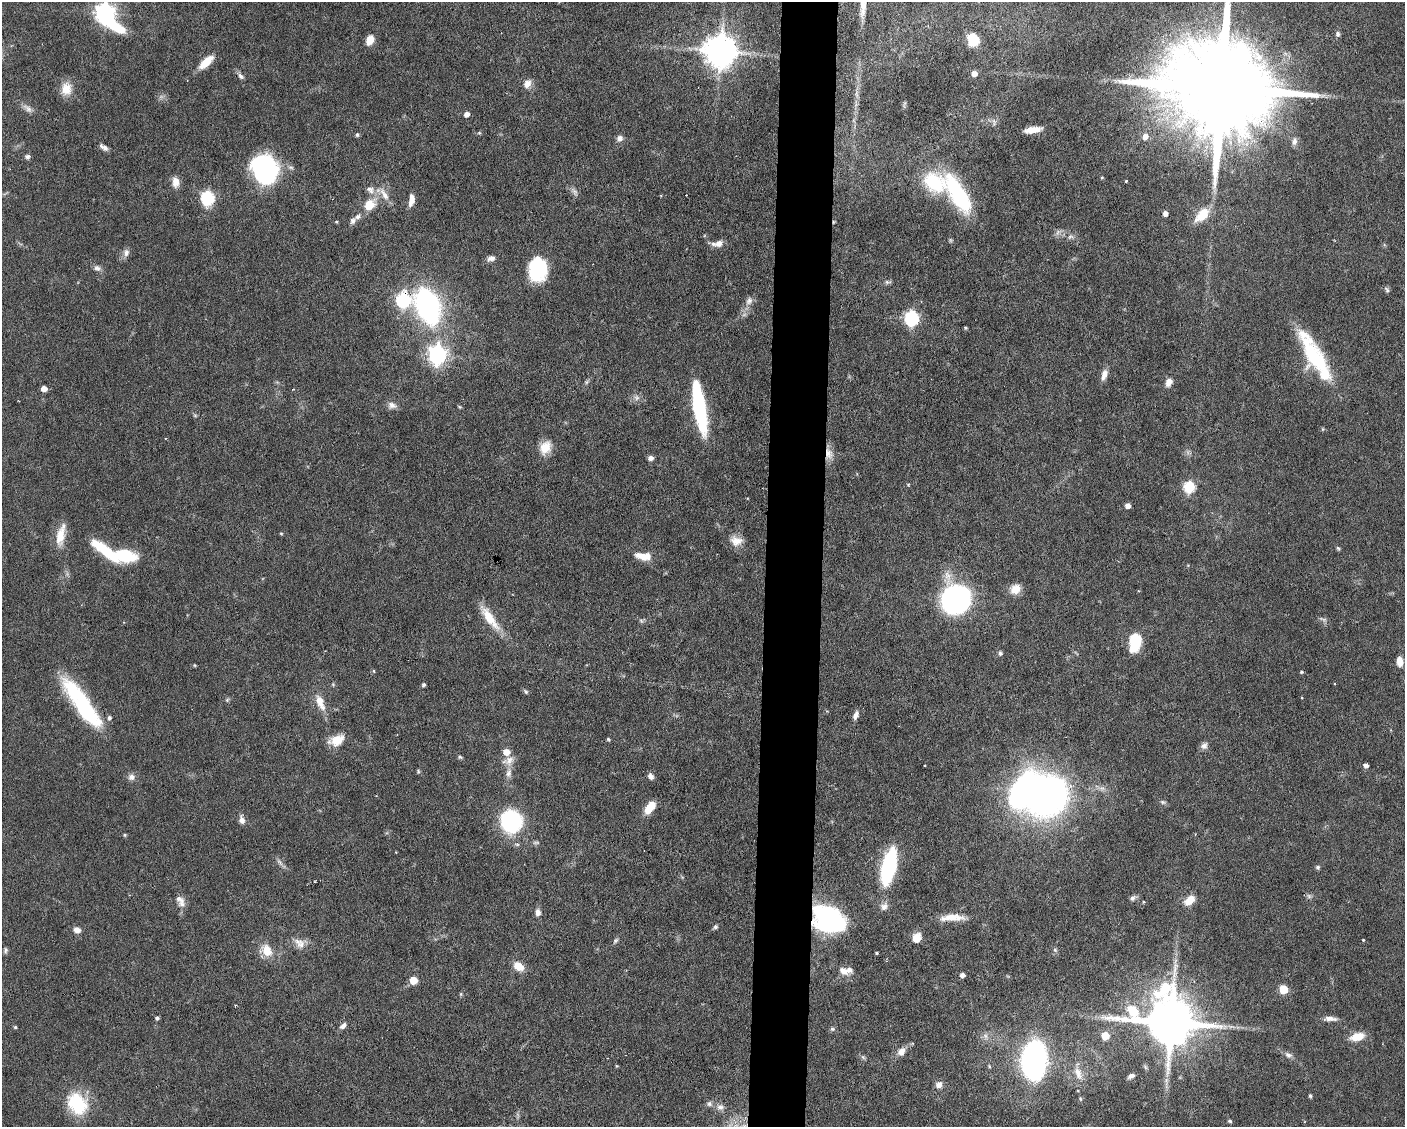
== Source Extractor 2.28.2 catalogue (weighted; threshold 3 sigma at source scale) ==
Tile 5 of 3 x 4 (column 2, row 2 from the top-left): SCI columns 1511-2913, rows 2253-3377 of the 4529 x 4503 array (HDU 1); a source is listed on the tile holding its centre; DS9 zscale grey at full resolution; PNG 1407 x 1129 px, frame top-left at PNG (2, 2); no overlay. Shown black and unused: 4% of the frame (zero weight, under 3 of 6 exposures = <1% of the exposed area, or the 3 px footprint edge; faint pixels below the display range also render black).
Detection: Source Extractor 2.28.2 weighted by HDU 2 'WHT'; one run over the whole footprint, this tile lists its part. Background 0.0625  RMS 0.0034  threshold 0.0138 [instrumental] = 3 sigma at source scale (4.09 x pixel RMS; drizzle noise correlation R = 1.36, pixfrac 0.8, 0.05/0.05 arcsec/px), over >= 5 px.
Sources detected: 170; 2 too faint to see at this stretch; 4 inside a brighter object's white glare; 1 cosmic-ray / hot-pixel residue — not listed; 7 inside a brighter listed object's ellipse — not listed separately; the other 156 listed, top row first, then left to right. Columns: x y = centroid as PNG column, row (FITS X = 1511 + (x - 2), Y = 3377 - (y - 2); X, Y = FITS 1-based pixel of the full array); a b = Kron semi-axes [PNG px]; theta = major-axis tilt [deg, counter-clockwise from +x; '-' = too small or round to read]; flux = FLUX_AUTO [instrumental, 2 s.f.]
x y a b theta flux
105 13 8 7 - 170
1338 34 7 5 89 0.84
973 39 15 12 -66 6.6
370 40 11 8 66 3.2
720 50 10 10 - 630
206 62 18 8 42 5.6
974 74 5 5 - 2.8
241 76 9 6 -49 0.99
527 83 11 9 63 2.3
1221 88 44 21 -8 13000
66 89 17 14 -88 4.5
857 94 9 4 82 1
28 108 15 7 -38 1.8
467 114 5 5 - 1.9
994 122 9 5 -89 0.93
1033 130 16 5 8 4.1
479 133 5 5 - 0.41
357 135 5 4 - 0.62
1145 136 6 5 - 2.3
620 138 8 7 - 1.4
1294 141 12 7 85 1.4
104 147 12 5 -35 1.4
27 156 7 6 - 0.82
264 170 28 25 -70 42
1102 178 4 3 - 0.32
1126 181 3 3 - 0.35
175 182 13 8 -83 2.7
370 190 13 9 -25 2.3
384 194 21 8 -58 3.1
958 194 53 19 -59 28
686 195 2 2 - 0.24
208 198 7 6 - 48
411 200 14 6 81 2.5
369 205 8 6 44 9.4
1165 213 5 4 - 1.6
1202 215 19 11 46 7.1
358 217 8 6 36 1.1
336 222 5 3 - 0.3
1058 232 9 6 60 1.1
1071 236 10 7 6 1.3
950 240 7 4 -89 0.44
719 243 11 7 25 2.2
126 252 10 7 85 1.5
491 258 10 6 20 1.4
97 268 10 8 -14 1.2
537 269 23 17 -90 21
887 282 8 5 -15 0.7
1387 290 9 5 -66 0.65
403 300 7 7 - 54
749 301 12 9 64 1.8
428 306 27 17 -69 83
912 318 7 6 - 60
965 328 4 3 - 0.4
437 355 8 7 - 130
1314 357 51 17 -63 29
1104 375 14 6 73 2.3
586 382 6 4 88 0.51
1169 382 9 7 68 2.5
44 389 5 5 - 3
293 389 4 2 - 0.22
637 398 8 7 - 1.2
392 405 13 9 -13 1.7
459 407 5 4 - 0.36
699 408 46 10 -81 37
545 447 16 13 55 4.9
829 454 17 10 -81 3.2
651 458 5 5 - 1.6
1189 486 6 6 - 27
1128 506 5 4 - 1.9
281 533 5 3 - 0.3
60 535 28 11 80 5.5
736 541 16 12 -9 3.5
1338 548 5 4 - 0.48
125 556 20 11 -12 17
643 556 21 9 -9 4.2
1015 589 13 11 38 3.5
956 599 19 18 - 95
489 618 37 10 -54 7.8
641 621 7 5 -45 0.61
1135 642 17 9 82 16
1000 653 6 5 - 0.69
1400 661 11 6 -86 2.7
194 665 5 3 - 0.26
374 671 4 4 - 0.44
1301 672 4 4 - 0.45
424 685 4 4 - 0.64
526 691 7 5 -50 0.59
227 700 7 4 56 0.45
320 702 22 9 -68 4.6
86 710 47 17 -56 30
856 715 12 6 67 1.6
608 739 5 4 - 0.39
336 740 18 11 21 5.3
1204 746 9 8 - 1.3
506 752 6 6 - 3.5
460 757 6 4 -3 0.54
509 760 15 11 51 2.9
1366 765 6 4 -7 0.87
418 771 5 4 - 0.43
651 776 8 6 -53 1.3
131 777 9 8 - 1.5
1049 794 36 28 61 130
1163 802 8 5 -26 0.69
650 807 14 7 51 6.1
242 820 10 7 -77 1.7
511 821 24 23 - 27
125 835 5 4 - 0.41
280 862 12 3 -54 1
889 867 35 13 77 32
1318 867 6 5 - 0.58
1133 898 8 6 47 0.95
179 899 15 9 -38 2.1
1189 900 14 8 41 4
884 906 11 9 46 1.9
538 912 8 6 -87 1.6
952 917 29 8 0 5.1
829 919 32 22 -30 47
715 927 6 5 - 0.63
77 930 8 7 - 1.9
916 938 10 8 59 4.2
615 940 8 5 50 0.67
1363 940 3 3 - 0.3
301 944 13 11 61 2.7
5 950 6 4 74 0.64
266 950 16 13 -47 5.5
1055 950 6 5 - 0.59
876 953 3 3 - 0.34
518 966 11 8 -36 4.7
843 970 15 9 -45 2.5
962 975 4 4 - 1.6
413 980 5 5 - 8.4
1283 989 5 5 - 11
461 994 5 5 - 0.37
235 1005 3 2 - 0.37
157 1018 4 4 - 0.71
1330 1019 17 6 -3 2
1171 1022 17 14 -19 1900
343 1026 10 5 42 1.2
15 1027 4 4 - 0.35
832 1029 6 6 - 0.69
985 1036 9 6 -61 1.2
1105 1036 5 5 - 6.7
1357 1037 15 8 16 5.4
901 1052 10 7 57 2.5
1288 1055 10 7 -27 1.3
863 1057 7 4 -71 0.58
1034 1060 21 14 87 150
1078 1073 20 10 -68 3.7
1131 1076 9 5 26 1.2
939 1085 8 8 - 1.8
1310 1096 5 4 - 0.49
1080 1099 6 5 - 0.45
77 1104 24 18 -53 18
709 1104 8 7 - 1
720 1107 10 9 - 1.6
1230 1121 5 4 - 0.55
Overlapping masked pixels (flux is a lower limit): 3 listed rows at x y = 403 300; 829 454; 829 919
Isophote crosses this tile's border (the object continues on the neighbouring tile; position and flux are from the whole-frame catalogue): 2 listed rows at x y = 105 13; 1221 88